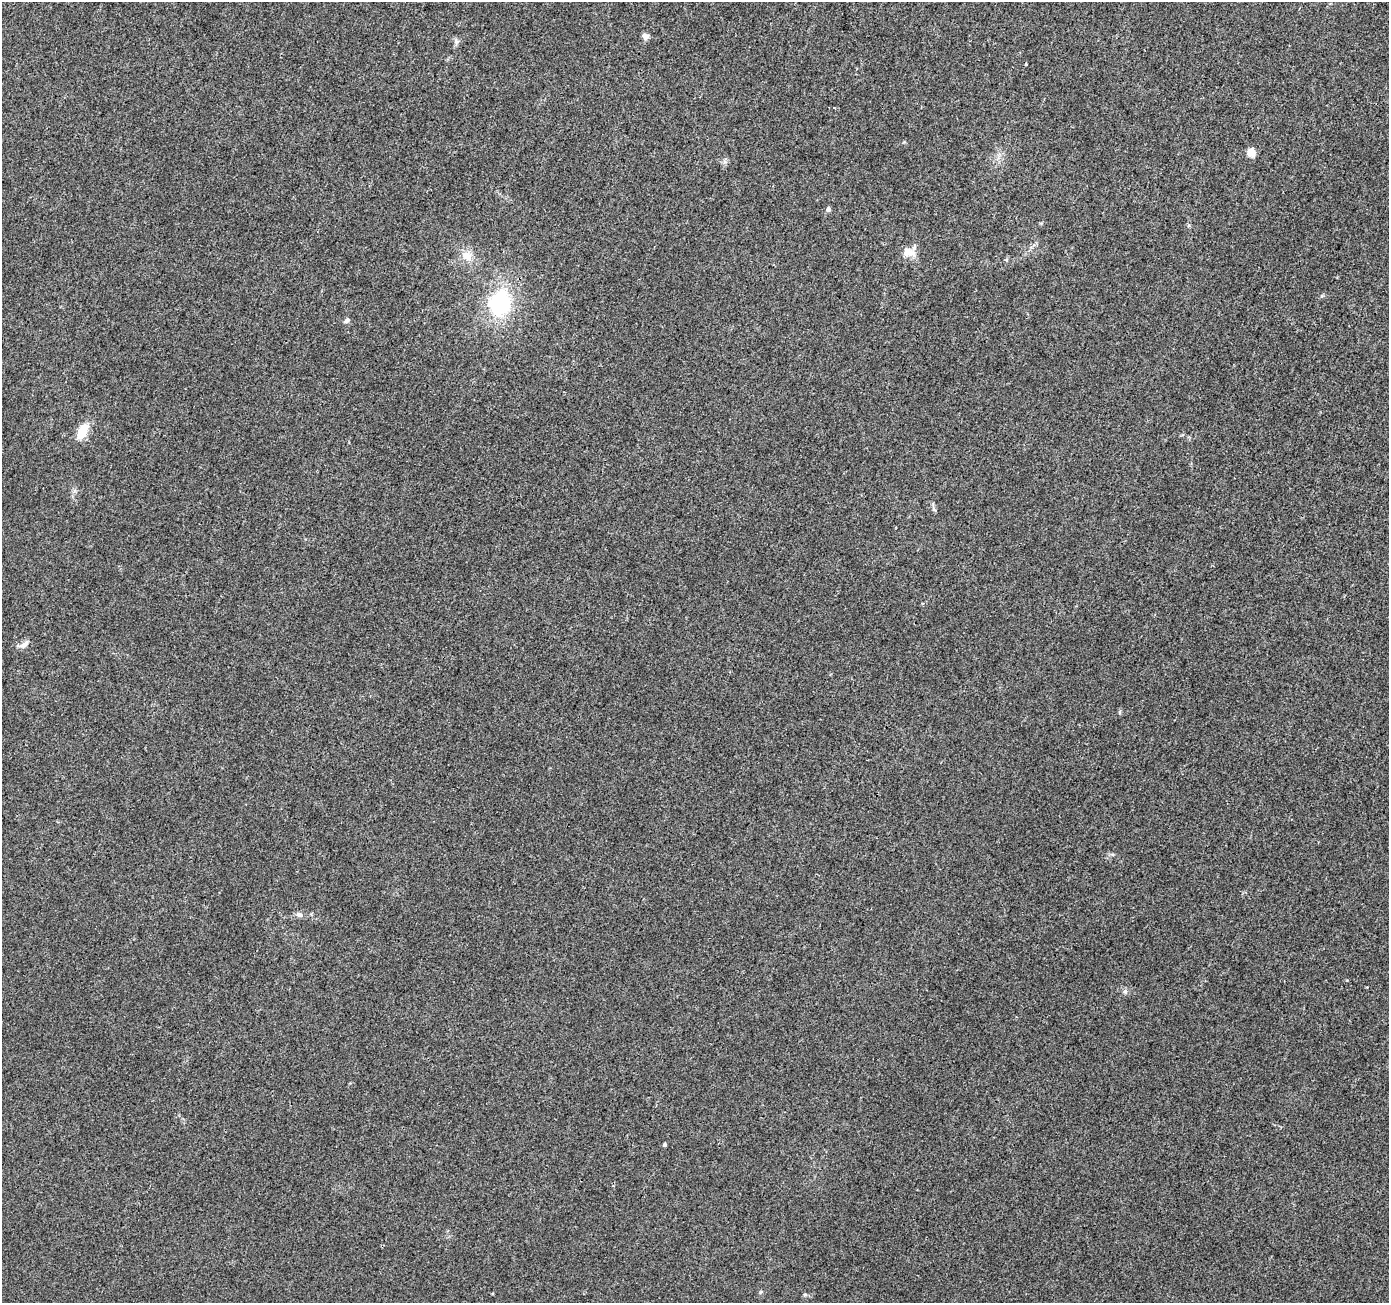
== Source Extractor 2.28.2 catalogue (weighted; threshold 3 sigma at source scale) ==
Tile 10 of 4 x 4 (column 2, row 3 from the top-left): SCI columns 1389-2775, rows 1512-2812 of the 5559 x 5690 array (HDU 1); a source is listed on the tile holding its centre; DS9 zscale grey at full resolution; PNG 1391 x 1305 px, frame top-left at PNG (2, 2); no overlay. Shown black and unused: <1% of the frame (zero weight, under 3 of 4 exposures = <1% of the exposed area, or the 3 px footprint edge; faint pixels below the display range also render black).
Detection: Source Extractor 2.28.2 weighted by HDU 2 'WHT'; one run over the whole footprint, this tile lists its part. Background 0.00725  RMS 0.0028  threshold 0.0125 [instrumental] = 3 sigma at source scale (4.5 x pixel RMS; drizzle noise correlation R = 1.50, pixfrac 1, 0.0396/0.0396 arcsec/px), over >= 5 px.
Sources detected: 14; all 14 listed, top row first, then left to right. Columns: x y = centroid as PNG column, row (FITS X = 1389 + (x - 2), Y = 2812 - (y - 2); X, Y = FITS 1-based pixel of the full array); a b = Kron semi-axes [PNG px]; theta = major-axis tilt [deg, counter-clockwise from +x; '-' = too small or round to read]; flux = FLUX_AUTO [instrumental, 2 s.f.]
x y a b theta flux
646 36 9 7 -39 1.1
456 41 7 5 -48 0.61
1026 64 3 3 - 1.5
1251 152 11 10 - 1.8
828 209 5 5 - 0.74
908 252 12 8 -8 3.5
467 256 16 13 -32 3.2
500 303 27 23 75 23
347 320 7 5 44 0.73
82 432 15 8 64 7
24 645 14 7 34 1.4
300 915 10 7 -1 0.97
1125 991 6 5 - 0.58
664 1144 4 4 - 0.53
Unlisted compact peaks at least as high as the median listed source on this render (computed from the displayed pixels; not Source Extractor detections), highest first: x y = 805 1294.